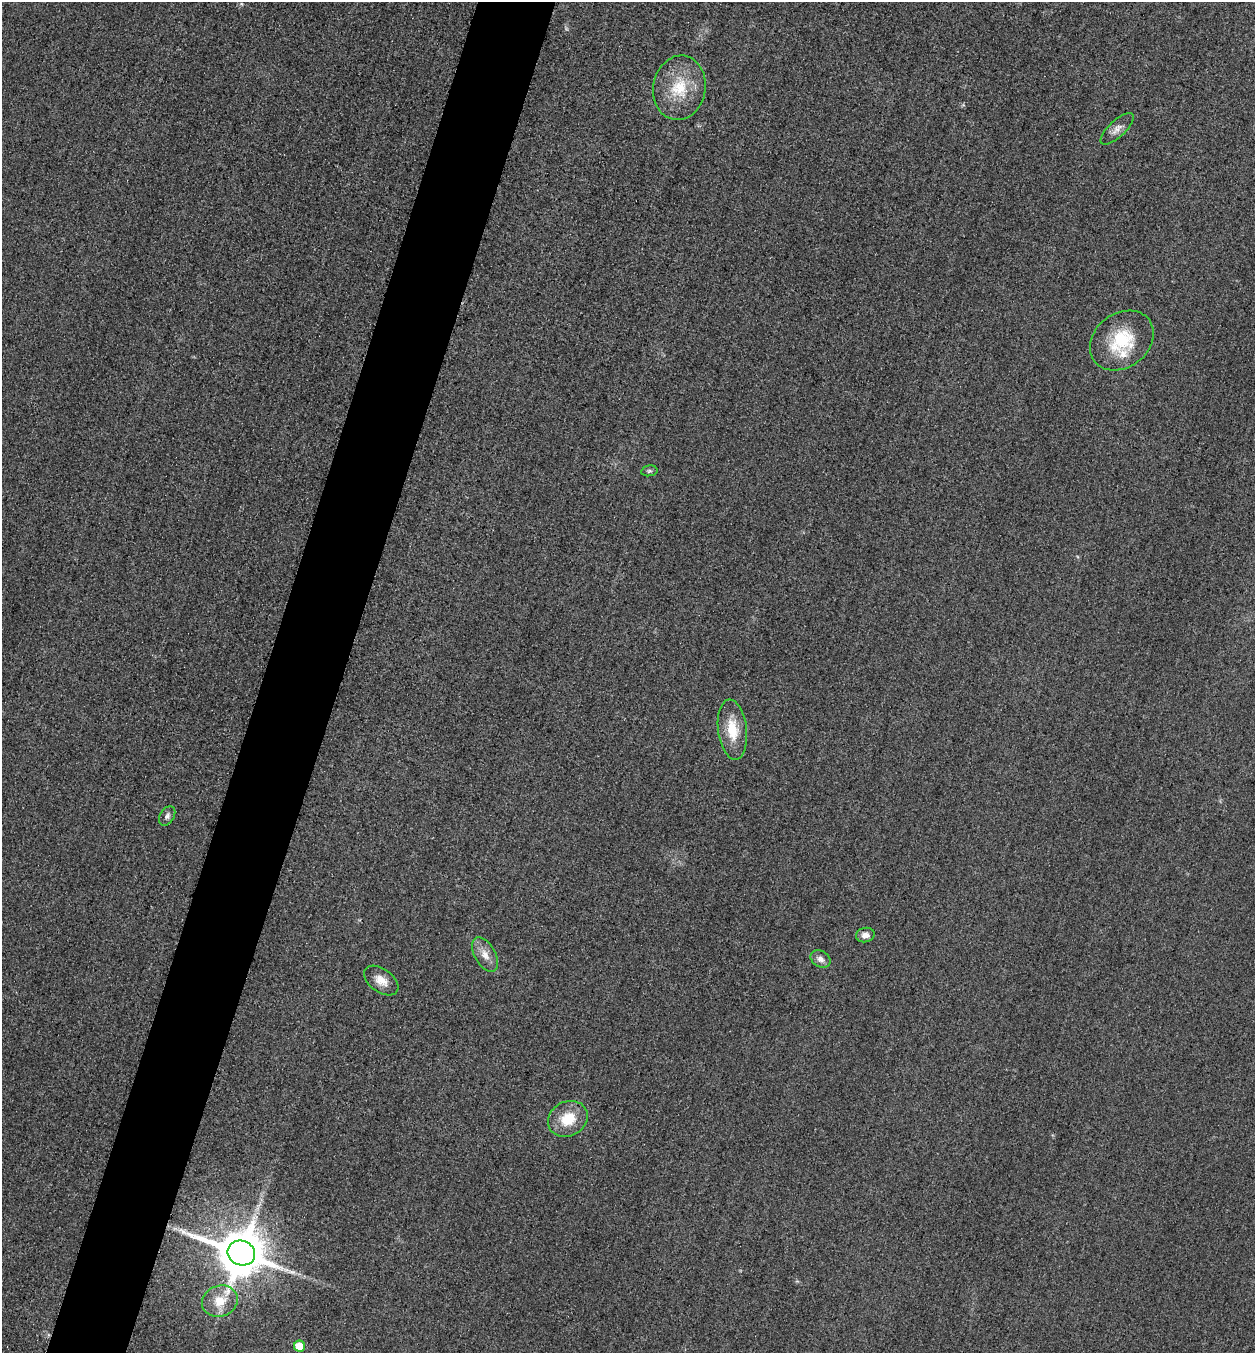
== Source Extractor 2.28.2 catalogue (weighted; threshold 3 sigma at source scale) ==
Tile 7 of 4 x 4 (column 3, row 2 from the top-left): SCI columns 2668-3920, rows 2725-4075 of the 5463 x 5449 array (HDU 1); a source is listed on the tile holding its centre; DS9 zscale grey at full resolution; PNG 1257 x 1355 px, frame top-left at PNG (2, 2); each listed source drawn as its Kron ellipse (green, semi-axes under 4 px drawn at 4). Shown black and unused: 6% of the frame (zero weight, under 3 of 4 exposures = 3% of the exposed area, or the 3 px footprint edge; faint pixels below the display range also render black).
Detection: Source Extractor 2.28.2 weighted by HDU 2 'WHT'; one run over the whole footprint, this tile lists its part. Background 0.0756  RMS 0.017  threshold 0.0756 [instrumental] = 3 sigma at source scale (4.5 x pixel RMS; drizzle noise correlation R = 1.50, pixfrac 1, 0.05/0.05 arcsec/px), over >= 5 px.
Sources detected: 16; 1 too faint to see at this stretch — neither listed nor drawn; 1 inside a brighter listed object's ellipse — not listed separately; the other 14 listed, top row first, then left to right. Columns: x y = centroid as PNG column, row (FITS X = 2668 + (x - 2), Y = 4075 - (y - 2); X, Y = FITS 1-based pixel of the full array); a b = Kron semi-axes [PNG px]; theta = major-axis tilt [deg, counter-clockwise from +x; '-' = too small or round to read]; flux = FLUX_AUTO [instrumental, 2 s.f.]
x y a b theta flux
679 88 32 26 80 73
1117 129 21 8 43 13
1122 341 34 27 37 92
649 471 8 5 9 3.5
732 730 30 14 -83 47
167 816 10 7 58 6
865 935 9 7 13 9.4
485 955 19 10 -59 19
821 959 11 7 -33 10
381 980 19 11 -36 22
568 1119 20 17 28 47
241 1253 14 12 -20 9600
220 1301 18 15 22 34
299 1346 5 5 - 55